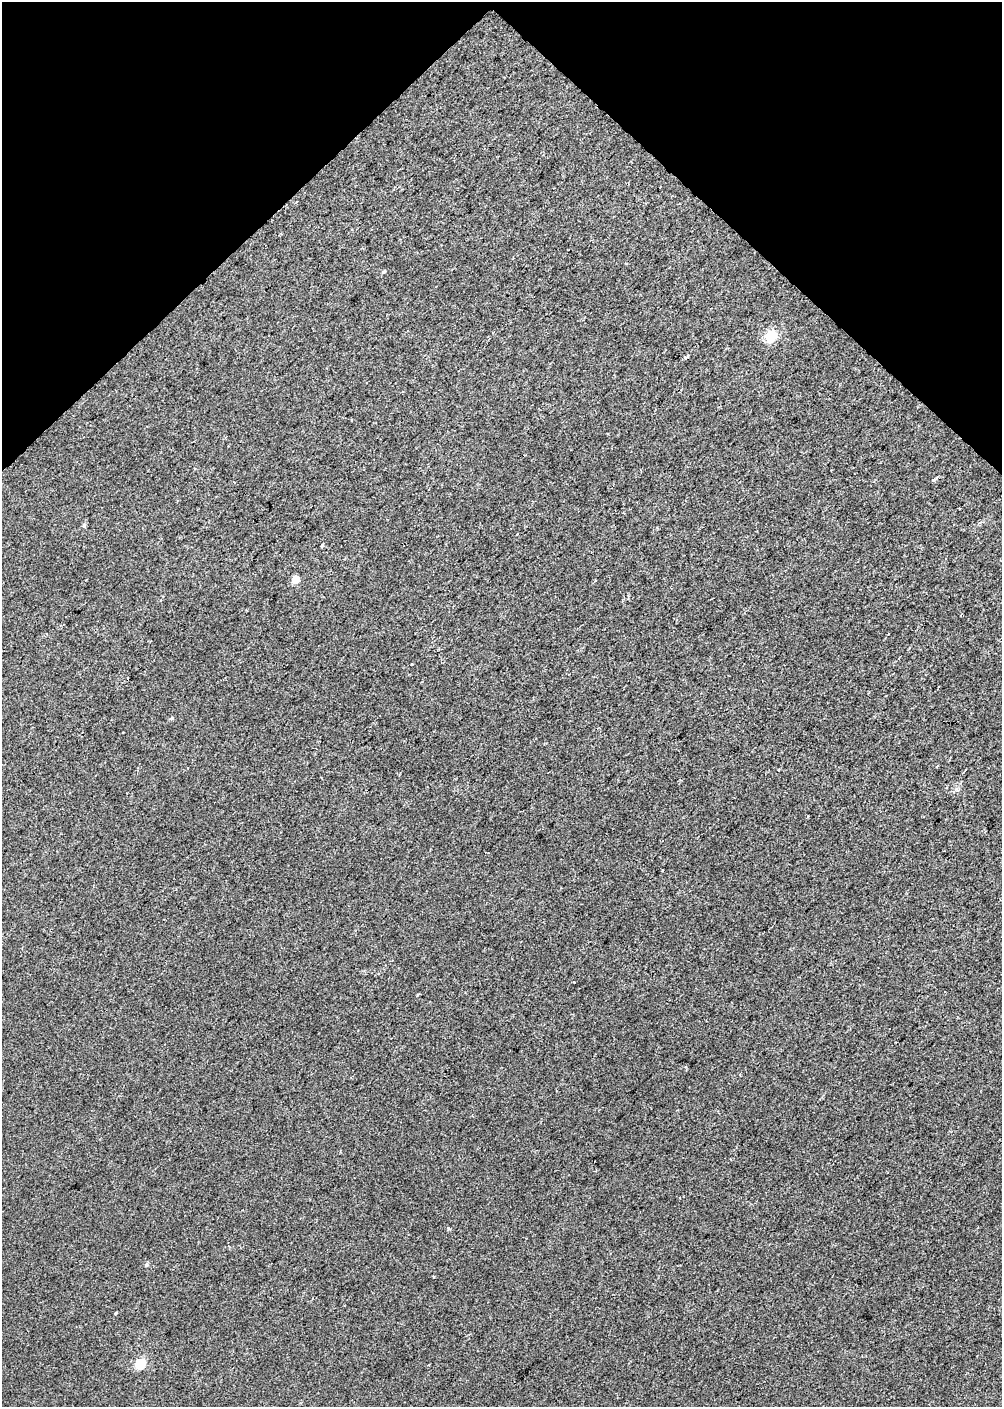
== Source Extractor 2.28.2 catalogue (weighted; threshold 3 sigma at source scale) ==
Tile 2 of 3 x 2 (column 2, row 1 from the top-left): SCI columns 1002-2001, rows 1491-2895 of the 3002 x 2999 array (HDU 1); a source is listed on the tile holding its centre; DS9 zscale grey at full resolution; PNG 1004 x 1409 px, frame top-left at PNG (2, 2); no overlay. Shown black and unused: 17% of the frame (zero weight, under 2 of 3 exposures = <1% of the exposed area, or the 3 px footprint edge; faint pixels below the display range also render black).
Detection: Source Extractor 2.28.2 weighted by HDU 2 'WHT'; one run over the whole footprint, this tile lists its part. Background 0.0138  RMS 0.0078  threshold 0.0351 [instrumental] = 3 sigma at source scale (4.5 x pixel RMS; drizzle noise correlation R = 1.50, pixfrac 1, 0.0396/0.0396 arcsec/px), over >= 5 px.
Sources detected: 15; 1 cosmic-ray / hot-pixel residue — not listed; the other 14 listed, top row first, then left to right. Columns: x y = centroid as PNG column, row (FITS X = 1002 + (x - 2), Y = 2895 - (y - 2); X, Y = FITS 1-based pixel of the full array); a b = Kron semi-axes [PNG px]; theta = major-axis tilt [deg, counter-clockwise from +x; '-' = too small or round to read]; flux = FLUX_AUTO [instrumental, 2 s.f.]
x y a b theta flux
384 272 5 4 - 0.97
771 336 6 6 - 42
685 358 4 3 - 1.8
352 420 3 2 - 0.77
934 479 5 3 - 0.88
84 525 6 5 - 1.2
517 534 3 2 - 1
322 546 3 3 - 2.2
296 579 6 6 - 8.4
171 718 6 4 21 1.1
937 766 3 2 - 1.1
449 1228 3 3 - 2.8
146 1265 5 5 - 1.1
140 1364 6 6 - 28
Unlisted compact peaks at least as high as the median listed source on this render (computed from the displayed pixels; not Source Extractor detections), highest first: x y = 412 664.